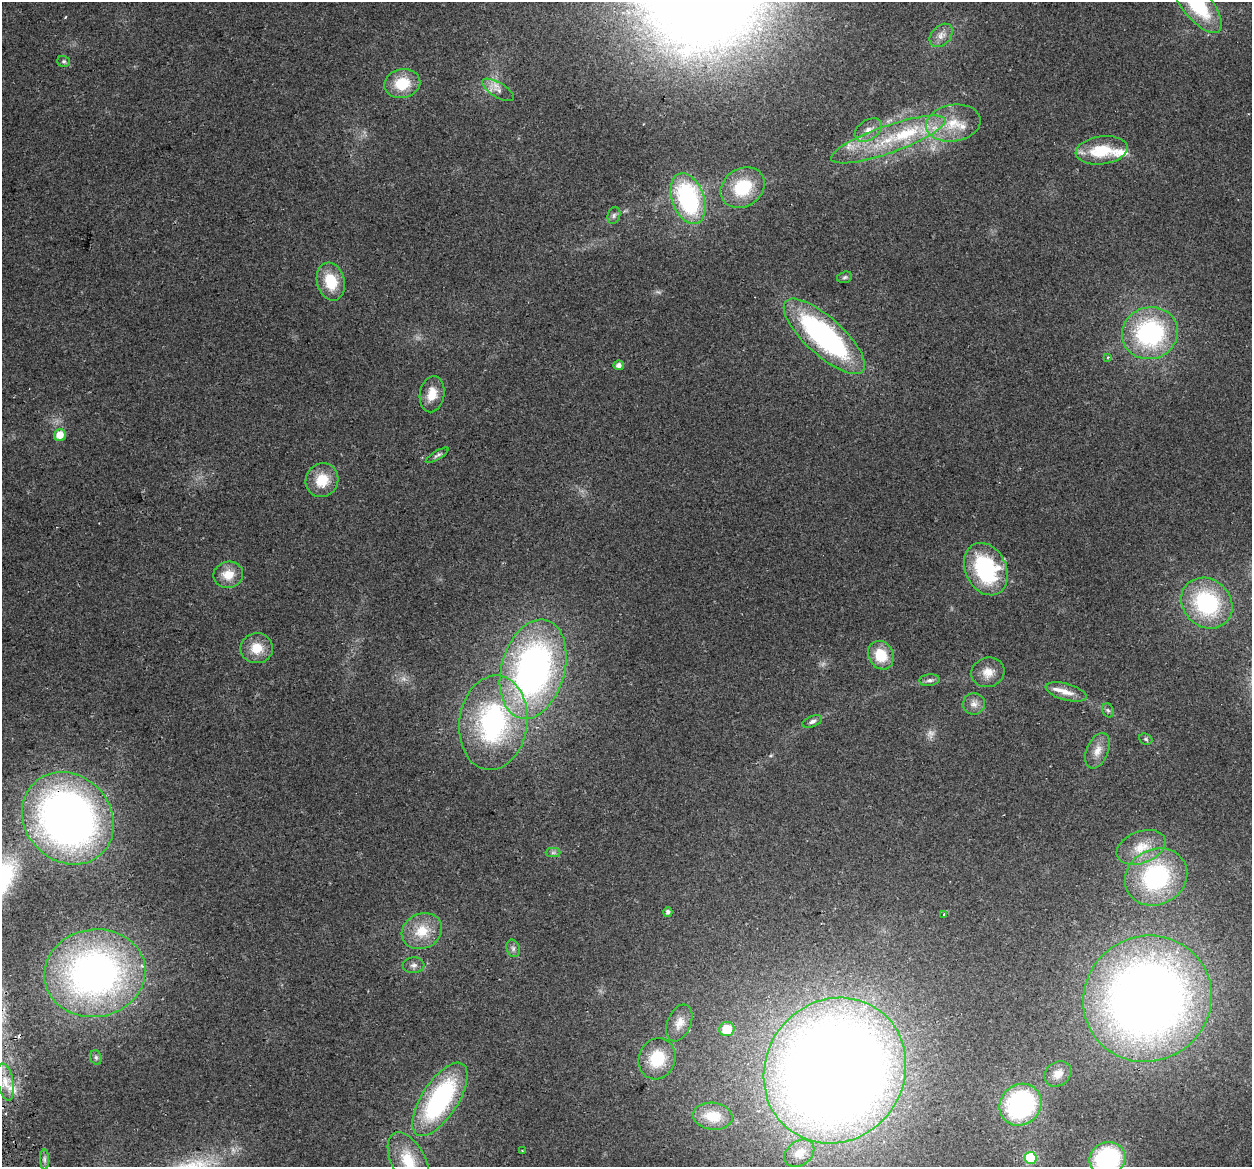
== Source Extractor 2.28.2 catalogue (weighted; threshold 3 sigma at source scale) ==
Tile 7 of 4 x 4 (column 3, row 2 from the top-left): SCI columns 2534-3783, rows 2424-3588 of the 5066 x 4797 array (HDU 1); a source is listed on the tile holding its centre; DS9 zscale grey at full resolution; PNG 1254 x 1169 px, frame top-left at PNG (2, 2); each listed source drawn as its Kron ellipse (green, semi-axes under 4 px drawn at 4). Shown black and unused: <1% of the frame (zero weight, under 2 of 3 exposures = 2% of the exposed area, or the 3 px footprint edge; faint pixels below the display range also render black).
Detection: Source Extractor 2.28.2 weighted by HDU 2 'WHT'; one run over the whole footprint, this tile lists its part. Background 0.118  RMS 0.011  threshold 0.0497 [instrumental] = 3 sigma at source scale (4.5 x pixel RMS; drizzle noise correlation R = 1.50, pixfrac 1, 0.0396/0.0396 arcsec/px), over >= 5 px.
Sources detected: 75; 2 too faint to see at this stretch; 2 cosmic-ray / hot-pixel residue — neither listed nor drawn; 7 inside a brighter listed object's ellipse — not listed separately; the other 64 listed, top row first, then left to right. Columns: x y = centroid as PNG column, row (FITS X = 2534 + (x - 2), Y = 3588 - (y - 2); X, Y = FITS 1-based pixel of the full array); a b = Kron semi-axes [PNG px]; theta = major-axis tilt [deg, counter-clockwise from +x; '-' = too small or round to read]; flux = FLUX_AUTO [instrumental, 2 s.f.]
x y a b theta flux
1197 4 35 14 -51 88
941 35 13 9 45 7.8
64 61 6 5 - 2.2
402 84 18 14 11 33
498 90 18 7 -31 8.2
953 123 27 18 9 35
868 130 15 10 34 10
888 139 60 13 19 71
1102 150 26 14 7 43
743 188 23 19 33 51
688 199 26 16 -70 150
614 215 9 6 74 3.1
845 277 7 5 17 2.3
331 282 19 13 -74 33
1150 333 28 26 19 150
824 336 52 18 -42 230
1108 357 4 3 - 2.1
619 365 5 5 - 5.1
432 394 18 12 80 17
60 435 6 6 - 15
437 455 13 3 31 2.8
322 480 17 16 - 26
986 569 27 20 -64 110
228 575 15 13 12 18
1207 603 27 23 -43 110
257 648 16 15 - 21
881 655 15 12 -61 29
533 669 51 31 74 420
988 672 17 14 16 13
929 680 10 5 6 3.5
1066 692 21 8 -16 12
974 704 11 10 - 6.9
1108 710 7 5 -66 2.3
812 721 10 5 22 3.6
493 723 47 34 82 200
1146 739 7 5 -23 1.9
1097 751 18 11 67 12
68 818 49 43 -46 650
1141 847 25 16 21 24
553 853 7 4 1 2.4
1156 877 32 27 28 120
668 912 5 4 - 3.4
944 914 3 3 - 1.1
422 931 21 17 26 29
513 948 9 6 -75 3.6
414 965 11 8 4 4.7
95 973 51 44 8 450
1147 999 65 62 35 1100
679 1023 19 11 68 12
727 1029 7 7 - 23
96 1057 7 5 -70 2.1
657 1059 21 18 68 37
835 1070 75 69 54 2400
1058 1074 14 11 35 12
5 1082 19 8 -78 12
440 1099 42 18 57 170
1021 1105 22 20 46 180
713 1116 20 13 -6 22
522 1151 3 2 - 1.4
799 1153 16 12 36 13
1031 1158 6 6 - 85
44 1159 10 4 -90 3.1
1107 1159 18 16 23 130
408 1161 31 17 -63 36
Overlapping masked pixels (flux is a lower limit): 1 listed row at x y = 68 818
Isophote crosses this tile's border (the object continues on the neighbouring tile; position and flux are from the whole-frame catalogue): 4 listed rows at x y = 1197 4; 835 1070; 1107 1159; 408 1161